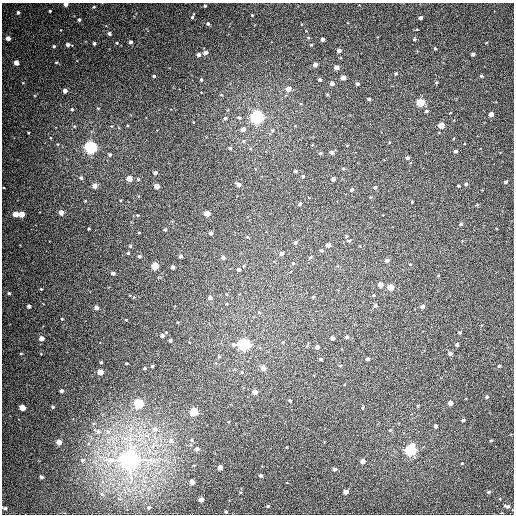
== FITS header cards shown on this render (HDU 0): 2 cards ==
NAXIS1  =                  512
NAXIS2  =                  512

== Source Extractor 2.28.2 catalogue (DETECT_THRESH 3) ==
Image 512 x 512 px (HDU 0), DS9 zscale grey, 1 PNG px = 1 image px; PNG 516 x 516 px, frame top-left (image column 1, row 512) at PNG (2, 3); no overlay
Background 411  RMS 11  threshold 32.4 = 3 sigma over >= 5 px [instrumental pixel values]
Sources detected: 185; all 185 listed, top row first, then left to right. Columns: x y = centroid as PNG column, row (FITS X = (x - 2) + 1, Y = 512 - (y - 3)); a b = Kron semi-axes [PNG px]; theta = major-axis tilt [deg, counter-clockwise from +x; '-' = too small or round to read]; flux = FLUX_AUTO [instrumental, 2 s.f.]
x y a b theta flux
66 4 4 3 - 3000
205 6 4 3 - 950
94 7 5 4 - 810
50 11 3 2 - 660
18 12 3 3 - 1200
252 15 3 2 - 540
192 17 7 3 64 990
420 18 4 3 - 1900
79 20 4 4 - 1300
208 24 5 4 - 1300
109 33 4 4 - 1700
8 38 4 4 - 3600
323 39 3 3 - 1900
414 39 4 3 - 880
130 42 4 3 - 1700
94 43 4 3 - 1300
117 43 3 2 - 580
68 45 5 4 - 2600
311 45 3 3 - 670
54 46 3 3 - 1000
435 48 3 3 - 780
339 51 4 3 - 1900
206 52 5 4 - 2400
473 54 4 3 - 1900
199 55 4 3 - 2800
56 62 5 3 - 640
16 63 4 4 - 5500
315 64 4 4 - 3200
336 67 4 4 - 4800
396 74 4 3 - 720
154 76 3 3 - 1100
481 76 5 4 - 940
343 78 4 4 - 4700
201 80 4 4 - 890
320 80 4 4 - 1300
332 83 4 4 - 2600
436 83 4 3 - 670
358 84 4 3 - 1200
288 89 4 4 - 6600
65 91 4 4 - 3500
221 95 5 3 - 560
369 99 4 3 - 950
421 102 5 4 - 28000
98 108 5 3 - 570
72 109 5 5 - 1200
427 111 4 3 - 1000
491 114 4 4 - 4000
257 117 5 5 - 300000
225 118 5 4 - 1300
239 118 5 4 - 1100
193 122 3 2 - 430
441 125 4 4 - 9900
74 126 5 3 - 780
243 129 4 4 - 3800
272 130 5 5 - 1100
243 141 5 5 - 1100
91 147 5 5 - 240000
230 148 4 4 - 890
250 149 5 3 - 710
456 151 4 3 - 1600
332 152 5 4 - 2200
320 153 4 4 - 1100
110 155 4 4 - 1300
407 158 4 4 - 1500
343 168 5 3 - 710
295 171 4 3 - 1100
155 173 4 3 - 1800
303 176 4 4 - 1000
81 178 5 4 - 1500
129 179 4 4 - 9100
138 179 5 4 - 810
333 179 4 4 - 2400
506 182 4 3 - 1200
466 184 3 3 - 1400
239 185 5 4 - 2900
95 186 4 4 - 4900
157 186 4 4 - 6400
458 186 3 3 - 860
375 187 5 4 - 1300
352 190 4 4 - 1500
85 201 3 3 - 590
300 204 4 3 - 1200
61 212 4 4 - 6500
207 213 4 4 - 9100
15 214 4 4 - 8200
22 214 4 4 - 10000
137 215 5 4 - 730
461 224 4 3 - 1100
89 229 3 2 - 650
165 229 3 3 - 1000
139 232 3 2 - 640
211 233 4 3 - 1700
346 236 4 3 - 860
247 237 4 4 - 760
349 241 4 3 - 920
295 242 5 5 - 1300
328 245 4 4 - 3200
130 246 4 4 - 790
322 250 4 4 - 1200
128 253 3 3 - 740
282 253 4 4 - 2100
139 256 4 4 - 1400
180 256 3 3 - 1900
223 257 4 4 - 1800
310 257 5 4 - 1000
387 260 5 4 - 2400
293 263 5 4 - 920
410 264 4 3 - 580
155 266 4 4 - 21000
173 267 4 3 - 2400
239 270 4 4 - 2000
113 273 4 3 - 2500
381 285 4 4 - 4800
390 287 4 4 - 13000
41 289 4 3 - 590
9 293 4 3 - 1000
374 295 3 3 - 640
210 297 4 4 - 2500
29 306 4 3 - 2300
375 306 4 4 - 1400
422 306 4 4 - 2000
96 308 4 4 - 3700
259 312 4 4 - 790
62 319 3 2 - 520
126 320 4 2 - 490
177 322 3 2 - 550
460 333 3 3 - 900
162 335 4 3 - 1800
347 337 4 4 - 1400
42 338 4 4 - 5500
333 338 4 4 - 2900
170 341 3 3 - 1300
283 342 5 3 - 540
457 344 4 3 - 1600
244 345 6 5 - 190000
317 347 4 4 - 2400
21 354 4 3 - 700
450 354 4 3 - 2700
321 359 3 3 - 860
368 359 4 3 - 2200
101 362 3 3 - 890
152 366 3 3 - 840
499 366 3 3 - 860
145 368 4 3 - 930
263 368 4 4 - 5200
100 372 4 4 - 11000
61 391 3 3 - 1600
254 392 4 4 - 5000
487 397 4 4 - 1000
290 400 4 3 - 870
139 403 5 5 - 60000
450 403 4 4 - 5200
53 407 3 3 - 980
22 408 4 4 - 12000
363 408 5 2 - 590
194 412 5 4 - 37000
463 420 3 3 - 1100
436 426 4 3 - 1200
155 429 9 8 - 3900
390 430 5 4 - 810
98 431 6 6 - 1400
192 440 5 5 - 1100
491 440 4 3 - 660
171 441 7 7 - 3400
59 442 4 4 - 6300
287 447 3 2 - 460
197 449 5 4 - 2200
411 450 5 5 - 130000
82 460 4 3 - 780
130 460 7 6 - 820000
363 461 4 4 - 3600
220 467 4 4 - 5400
335 469 4 3 - 2000
261 475 4 4 - 1200
42 477 4 3 - 1800
192 482 4 4 - 4000
346 492 4 4 - 4000
489 492 5 4 - 970
102 494 4 3 - 720
201 499 4 4 - 6100
268 506 3 3 - 930
507 506 9 5 -13 2000
5 508 8 6 -8 2500
149 508 3 3 - 880
226 511 3 2 - 750
At the frame edge (FLAGS 8, measured only in part): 2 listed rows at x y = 66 4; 5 508